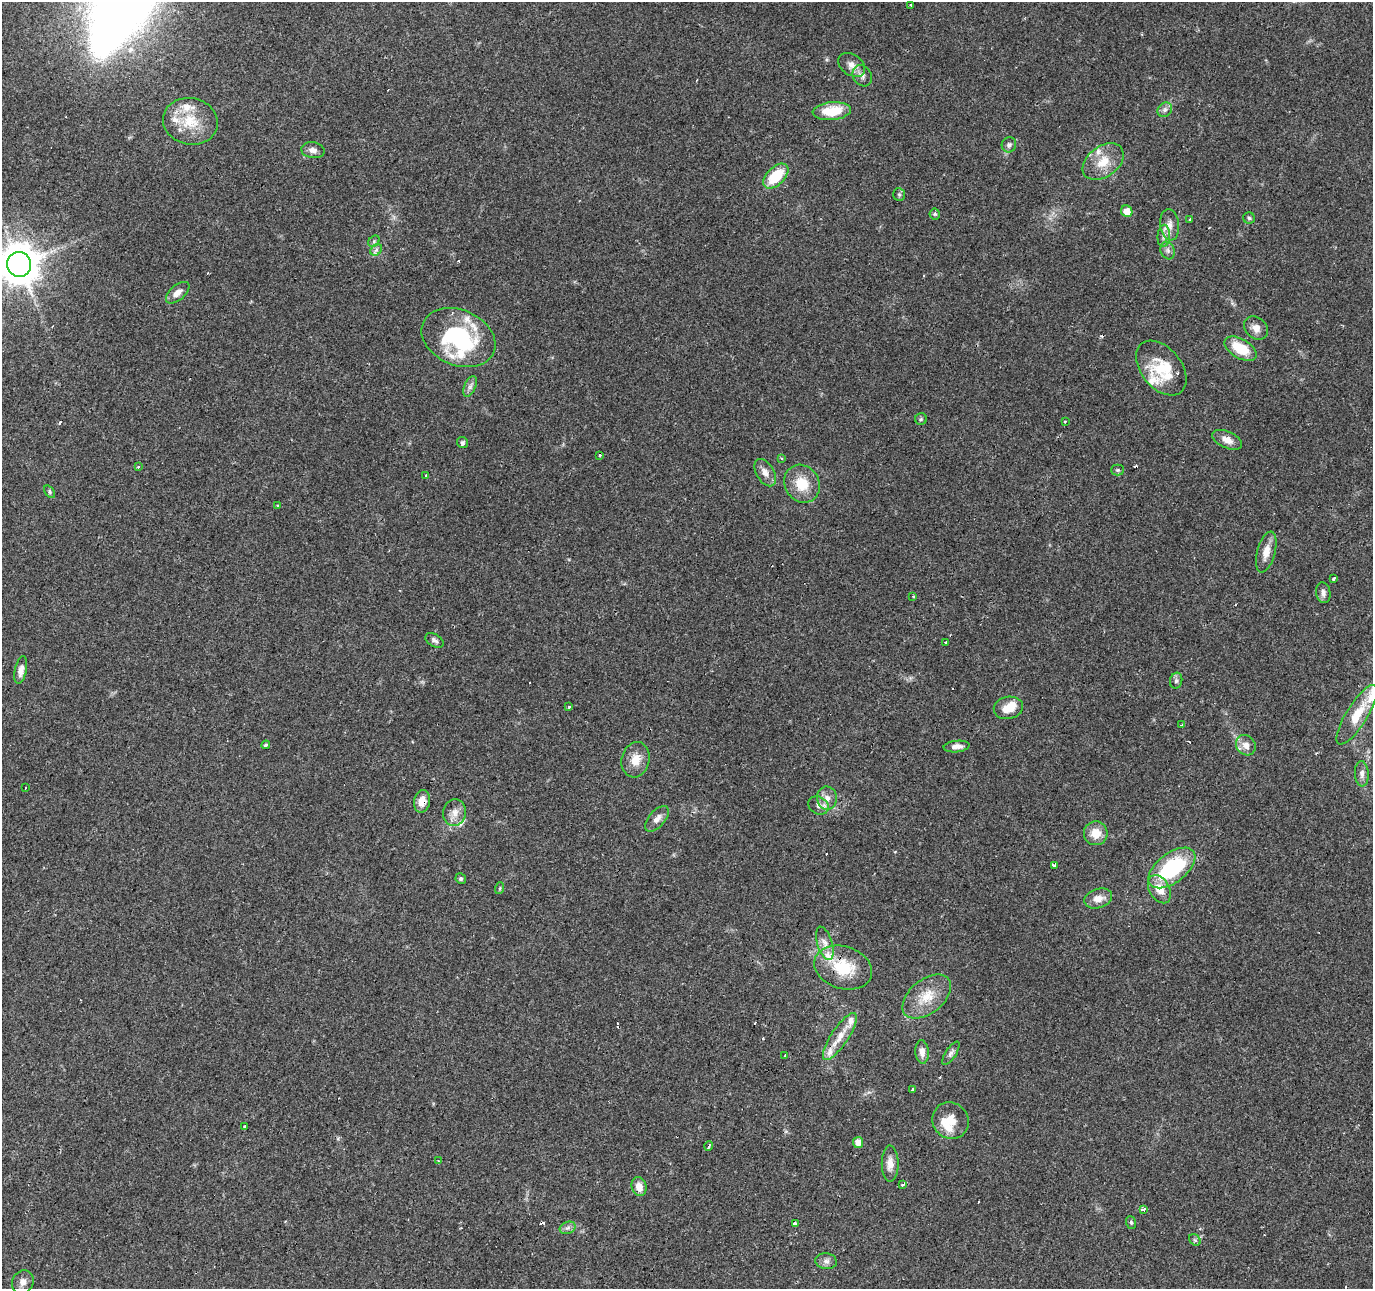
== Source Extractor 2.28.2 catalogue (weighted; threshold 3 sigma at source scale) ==
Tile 7 of 4 x 4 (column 3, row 2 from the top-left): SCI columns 2751-4121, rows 2851-4137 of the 5493 x 5634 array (HDU 1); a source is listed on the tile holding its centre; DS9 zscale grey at full resolution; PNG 1375 x 1291 px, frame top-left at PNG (2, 2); each listed source drawn as its Kron ellipse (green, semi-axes under 4 px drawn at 4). Shown black and unused: <1% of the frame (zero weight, under 2 of 3 exposures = <1% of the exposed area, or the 3 px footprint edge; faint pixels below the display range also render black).
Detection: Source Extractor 2.28.2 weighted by HDU 2 'WHT'; one run over the whole footprint, this tile lists its part. Background 0.0634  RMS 0.0049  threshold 0.022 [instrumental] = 3 sigma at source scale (4.5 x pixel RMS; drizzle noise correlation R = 1.50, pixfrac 1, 0.0396/0.0396 arcsec/px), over >= 5 px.
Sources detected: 125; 2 inside a brighter object's white glare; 16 cosmic-ray / hot-pixel residue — neither listed nor drawn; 14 inside a brighter listed object's ellipse — not listed separately; the other 93 listed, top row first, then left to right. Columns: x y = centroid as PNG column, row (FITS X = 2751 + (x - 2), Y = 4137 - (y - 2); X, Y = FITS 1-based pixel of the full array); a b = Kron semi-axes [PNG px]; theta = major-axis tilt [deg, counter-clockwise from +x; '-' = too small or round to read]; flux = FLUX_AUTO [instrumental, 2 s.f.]
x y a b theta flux
911 5 3 2 - 0.84
852 65 15 10 -35 4
862 76 11 9 -59 2.5
1165 110 8 6 45 1.7
832 111 19 9 5 14
190 121 27 23 -12 17
1009 145 7 7 - 1.5
313 150 12 8 -9 2.5
1103 162 23 15 36 10
776 176 15 8 45 17
899 194 6 5 - 0.93
1127 211 6 5 - 5.6
935 214 5 5 - 0.76
1249 218 6 5 - 0.85
1189 220 3 3 - 1.6
1170 225 16 9 -84 3.9
1164 236 11 6 85 2.4
374 241 6 5 - 0.95
376 250 6 5 - 1.3
1168 250 9 7 -72 1.8
19 264 12 12 - 1200
178 293 14 7 41 3.4
1256 328 13 10 -42 3.7
458 338 38 27 -23 55
1240 349 18 9 -30 14
1161 368 31 20 -51 16
470 386 11 5 65 1.9
921 419 6 5 - 0.8
1065 421 3 3 - 1.3
1227 440 16 8 -24 4.3
463 442 6 5 - 1
599 455 3 3 - 1.7
781 458 4 3 - 0.65
139 466 3 3 - 1.4
1118 470 6 5 - 0.85
765 473 15 8 -60 3.6
425 475 3 3 - 1.5
802 484 20 17 -59 12
50 492 7 4 -53 0.85
278 506 3 2 - 0.66
1266 552 21 9 75 5.6
1334 579 4 3 - 5.3
1323 593 10 7 -80 2.1
913 596 3 3 - 0.71
435 640 10 6 -32 1.4
946 643 3 3 - 1.4
21 670 14 5 78 3
1176 681 8 6 75 1.4
569 707 3 3 - 1.2
1008 708 15 11 11 7.4
1357 715 34 10 58 12
1182 725 4 2 - 0.59
266 745 4 3 - 0.91
1246 745 11 9 -54 3.9
957 746 13 5 6 3
635 760 18 14 76 7
1362 774 12 7 -86 2.3
26 788 2 2 - 0.59
827 798 11 10 - 4
422 801 11 8 79 4.6
818 806 11 8 -28 2.6
455 813 13 11 83 4.2
657 819 15 8 49 3.4
1096 833 12 12 - 7.6
1054 865 4 3 - 2.2
1172 868 27 14 37 43
461 879 5 5 - 0.86
500 888 6 3 72 0.53
1159 889 15 10 -60 7.5
1098 898 14 9 17 4.9
825 943 17 7 -73 3.5
843 968 29 21 -18 20
927 997 28 16 39 12
840 1036 27 8 56 7.3
922 1052 11 6 -85 3.1
951 1053 13 5 56 1.6
784 1056 3 2 - 0.4
913 1089 4 3 - 2.1
951 1121 19 17 -46 8.1
244 1127 3 3 - 1.4
858 1142 5 5 - 3.7
709 1146 5 3 - 3.7
438 1161 3 2 - 0.78
890 1164 18 8 90 4.3
902 1185 4 3 - 1.2
639 1186 10 7 -74 4.8
1144 1209 4 3 - 3
1131 1223 6 5 - 0.83
796 1224 3 3 - 19
568 1228 8 6 20 1.5
1195 1240 6 5 - 0.93
826 1261 11 8 -8 2.2
23 1282 12 10 55 4.2
Overlapping masked pixels (flux is a lower limit): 2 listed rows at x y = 422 801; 843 968
Isophote crosses this tile's border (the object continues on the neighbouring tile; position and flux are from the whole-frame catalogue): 2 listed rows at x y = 19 264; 23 1282